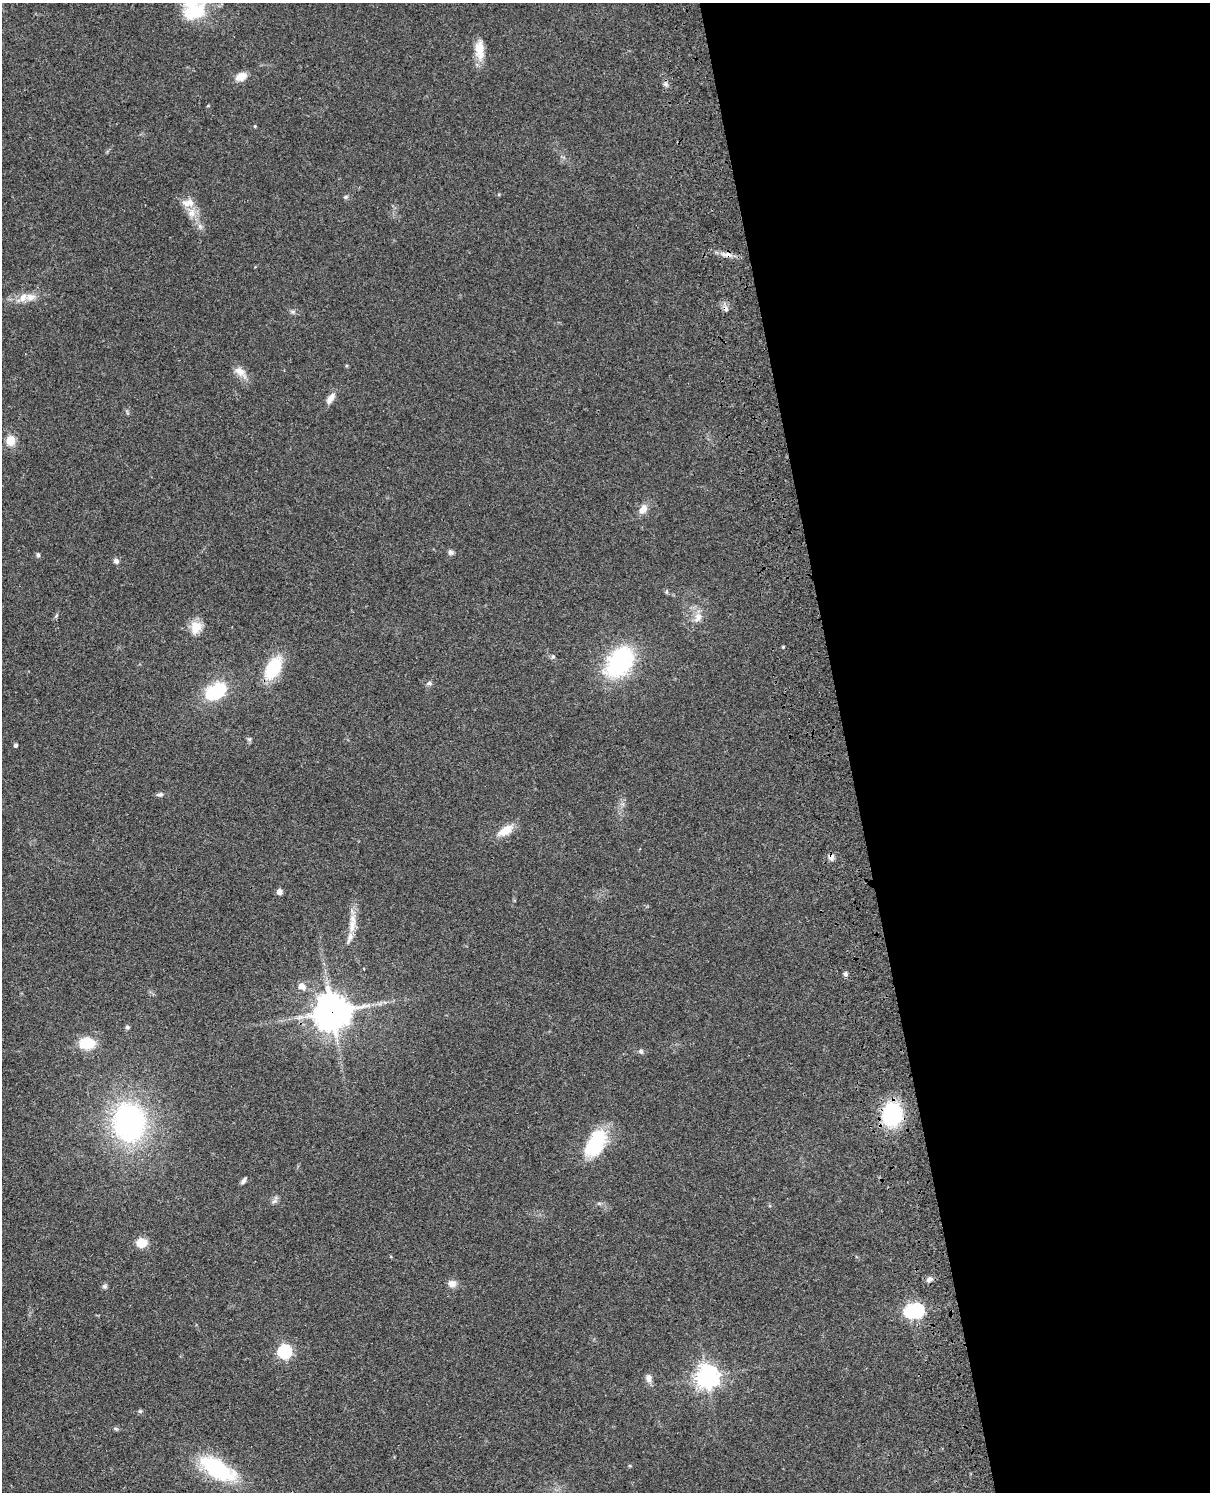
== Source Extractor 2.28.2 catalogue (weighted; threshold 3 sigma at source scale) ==
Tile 8 of 4 x 3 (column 4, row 2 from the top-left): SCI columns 3746-4953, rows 1775-3264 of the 5072 x 4926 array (HDU 1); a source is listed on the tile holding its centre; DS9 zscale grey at full resolution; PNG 1212 x 1494 px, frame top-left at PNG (2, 3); no overlay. Shown black and unused: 30% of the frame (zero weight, under 3 of 4 exposures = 6% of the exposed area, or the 3 px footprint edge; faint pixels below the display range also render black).
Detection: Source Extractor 2.28.2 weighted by HDU 2 'WHT'; one run over the whole footprint, this tile lists its part. Background 0.0831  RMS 0.0061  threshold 0.0275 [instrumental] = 3 sigma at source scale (4.5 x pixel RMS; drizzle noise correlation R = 1.50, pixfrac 1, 0.05/0.05 arcsec/px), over >= 5 px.
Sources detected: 63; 1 inside a brighter object's white glare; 1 cosmic-ray / hot-pixel residue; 1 long thin detection or spike segment (spike, bleed or trail) — not listed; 2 inside a brighter listed object's ellipse — not listed separately; the other 58 listed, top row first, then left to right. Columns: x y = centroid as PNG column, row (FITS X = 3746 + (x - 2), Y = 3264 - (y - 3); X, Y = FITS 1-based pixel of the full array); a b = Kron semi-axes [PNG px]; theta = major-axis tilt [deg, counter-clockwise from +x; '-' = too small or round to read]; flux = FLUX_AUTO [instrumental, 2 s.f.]
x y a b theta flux
195 12 33 19 22 23
479 50 25 11 -88 9.5
241 76 14 9 25 5.9
665 84 6 6 - 1.5
255 126 5 3 - 0.53
346 197 6 5 - 1
188 203 18 10 2 6
192 213 12 11 - 5.9
728 254 11 7 -19 3.3
30 297 16 10 3 5.8
292 312 8 4 -19 1.2
240 372 20 10 -45 5.9
331 398 15 7 56 4.3
11 440 5 5 - 31
643 509 12 9 57 4.9
451 552 8 6 -4 1.7
38 555 6 4 -88 1.1
116 561 7 6 - 2
666 592 6 4 89 0.8
56 616 6 4 56 0.86
698 617 14 10 63 5.2
196 627 17 14 70 7.9
783 647 3 3 - 0.62
553 657 6 5 - 1.3
619 662 40 26 52 60
273 668 22 12 60 30
429 683 8 5 0 1.5
216 691 22 14 28 38
249 739 6 5 - 1.1
16 745 4 3 - 1.7
160 794 10 5 5 1.5
505 831 22 10 31 8.7
831 857 9 7 -83 2.5
279 892 6 6 - 2.5
352 926 22 9 83 7.7
845 974 7 5 -54 1.4
302 986 10 8 -39 3.4
332 1012 12 11 - 1200
127 1027 5 5 - 1.3
87 1043 12 9 -1 23
641 1051 7 6 - 1.5
892 1115 16 13 79 72
129 1122 33 27 -84 130
596 1143 34 18 60 37
244 1180 9 5 54 1.6
274 1201 9 5 25 1.7
142 1243 9 8 - 11
930 1279 8 6 18 2.4
452 1284 10 9 - 3.9
105 1286 7 6 - 1.3
917 1311 6 6 - 92
284 1351 6 6 - 100
707 1376 8 8 - 470
649 1378 11 8 -75 3.1
140 1411 6 5 - 0.94
116 1429 7 3 -19 0.93
630 1466 5 3 - 0.55
217 1469 43 19 -31 53
Overlapping masked pixels (flux is a lower limit): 4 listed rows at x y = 728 254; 831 857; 332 1012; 892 1115
Isophote crosses this tile's border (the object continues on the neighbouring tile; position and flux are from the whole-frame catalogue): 1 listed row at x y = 195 12